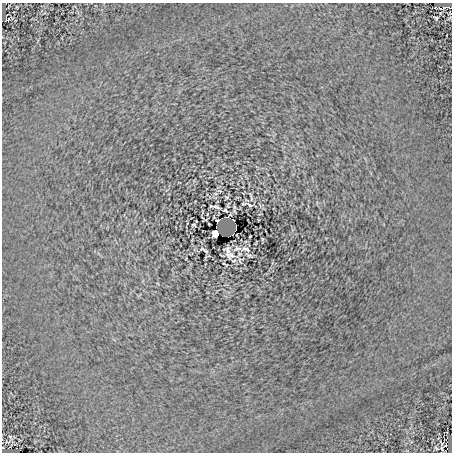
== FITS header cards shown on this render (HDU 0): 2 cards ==
NAXIS1  =                  450
NAXIS2  =                  450

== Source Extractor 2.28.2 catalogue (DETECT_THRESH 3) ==
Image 450 x 450 px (HDU 0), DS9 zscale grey, 1 PNG px = 1 image px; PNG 454 x 454 px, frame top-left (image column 1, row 450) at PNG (2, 3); no overlay
Background 5.65e-04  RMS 0.093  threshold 0.279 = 3 sigma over >= 5 px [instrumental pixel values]
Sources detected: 34; all 34 listed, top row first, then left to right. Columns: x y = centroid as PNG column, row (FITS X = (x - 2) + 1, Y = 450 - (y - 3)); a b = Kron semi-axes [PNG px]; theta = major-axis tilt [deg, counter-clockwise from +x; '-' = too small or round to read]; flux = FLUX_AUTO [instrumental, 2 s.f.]
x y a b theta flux
445 7 10 3 4 9.8
436 18 4 3 - 7.7
7 19 5 2 - 8.1
251 197 13 3 -79 8.9
249 205 10 4 -30 14
217 207 7 2 -15 12
234 207 6 3 72 5.8
225 210 4 3 - 7.8
235 212 5 2 - 3.8
230 215 3 2 - 3.8
227 217 5 2 - 4.7
233 220 3 2 - 6.6
217 222 5 3 - 13
209 224 3 2 - 3.7
194 225 4 3 - 7.9
236 227 4 2 - 8.6
235 231 3 2 - 3.1
216 233 6 5 - 72
232 235 4 2 - 5.1
250 236 3 2 - 3.6
262 239 4 2 - 4.6
237 248 11 7 3 33
245 249 12 7 -15 27
206 251 7 3 -39 9.4
228 255 13 5 -60 22
231 255 12 9 -38 43
249 255 10 3 -23 9.2
240 260 8 6 55 16
224 264 6 2 -26 6.2
8 442 11 5 13 21
445 445 3 2 - 3.9
3 448 3 2 - 5.3
436 448 5 3 - 5.7
442 449 8 4 -69 9.9
At the frame edge (FLAGS 8, measured only in part): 1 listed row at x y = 3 448